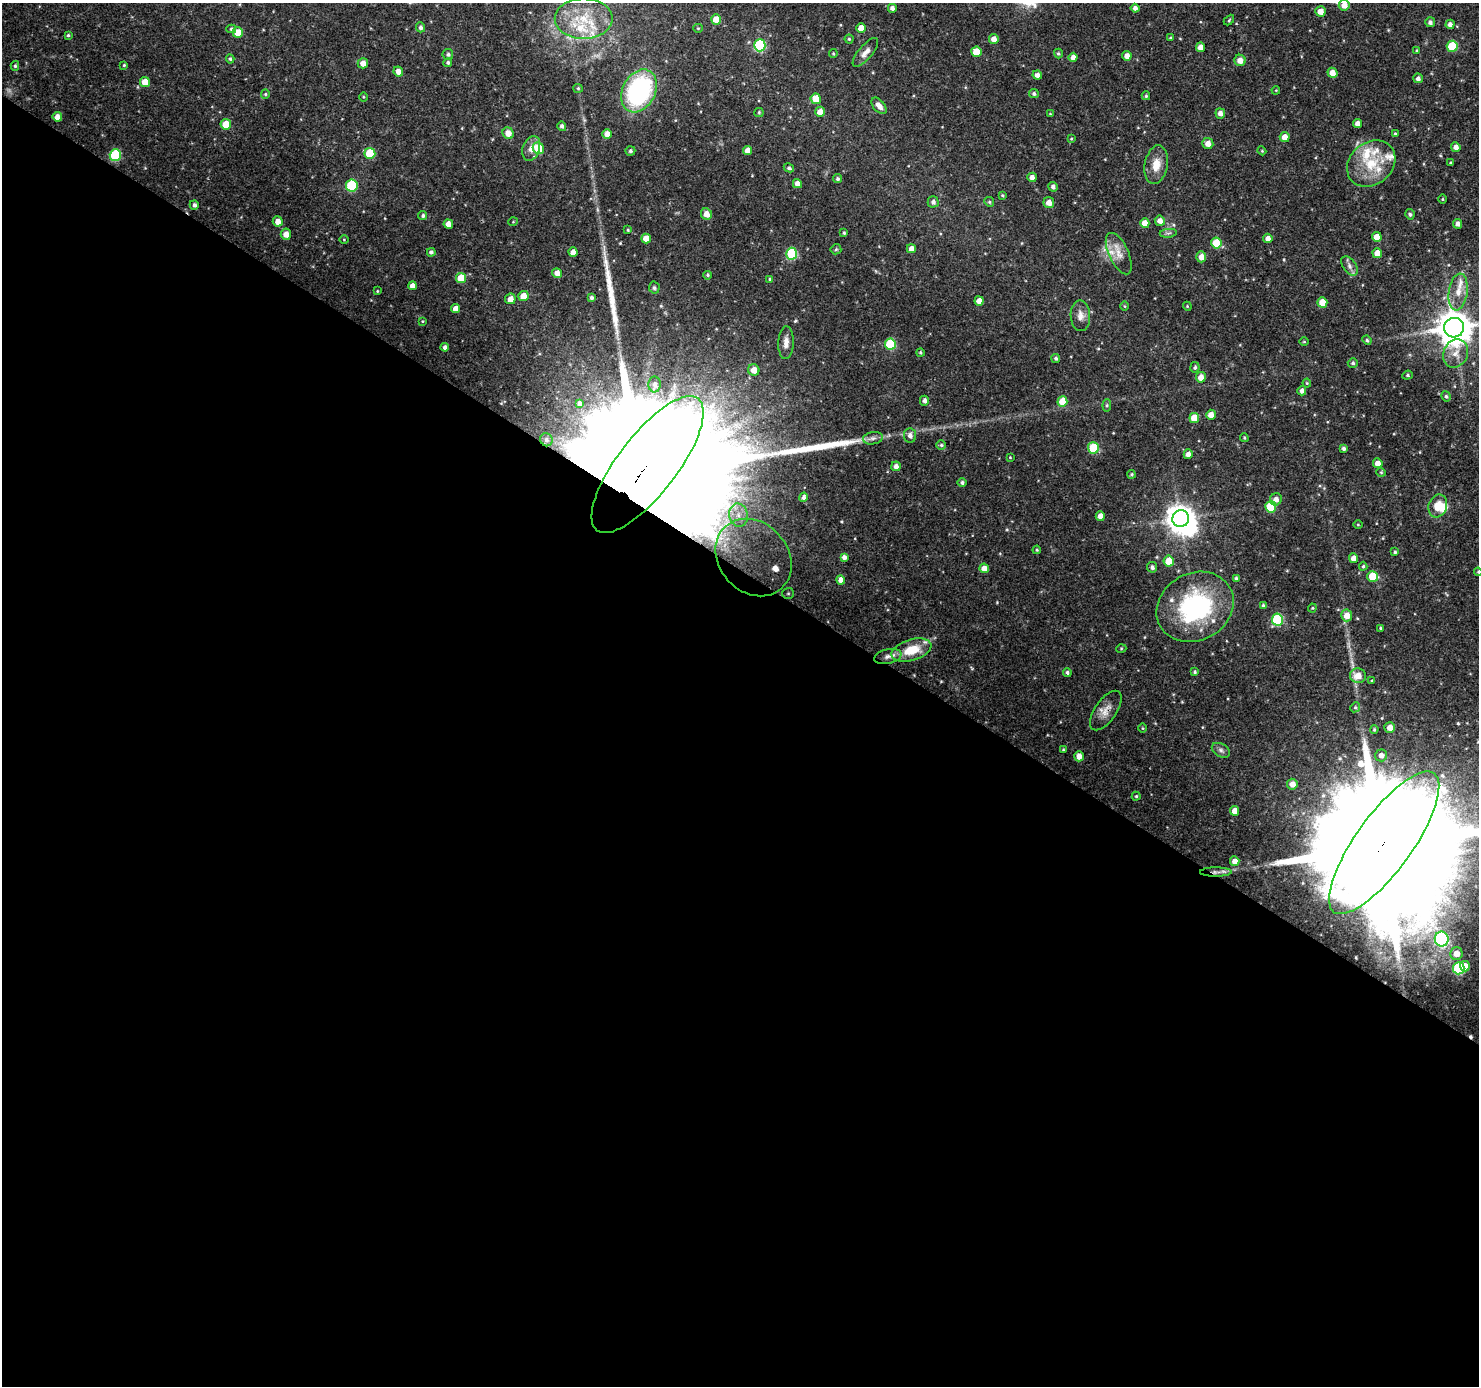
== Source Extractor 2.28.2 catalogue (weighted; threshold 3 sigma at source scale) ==
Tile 14 of 4 x 4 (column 2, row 4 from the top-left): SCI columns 1482-2958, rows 189-1572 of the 5923 x 5981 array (HDU 1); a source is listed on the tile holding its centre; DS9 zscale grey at full resolution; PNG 1481 x 1388 px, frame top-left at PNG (2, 3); each listed source drawn as its Kron ellipse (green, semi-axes under 4 px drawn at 4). Shown black and unused: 59% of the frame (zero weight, under 3 of 4 exposures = <1% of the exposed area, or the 3 px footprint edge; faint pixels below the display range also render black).
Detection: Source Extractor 2.28.2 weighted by HDU 2 'WHT'; one run over the whole footprint, this tile lists its part. Background 0.0397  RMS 0.0025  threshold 0.0113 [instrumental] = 3 sigma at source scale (4.5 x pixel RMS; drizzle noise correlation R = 1.50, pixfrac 1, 0.0396/0.0396 arcsec/px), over >= 5 px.
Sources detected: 238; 1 too faint to see at this stretch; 2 inside a brighter object's white glare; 1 cosmic-ray / hot-pixel residue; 1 long thin detection or spike segment (spike, bleed or trail) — neither listed nor drawn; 9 inside a brighter listed object's ellipse — not listed separately; the other 224 listed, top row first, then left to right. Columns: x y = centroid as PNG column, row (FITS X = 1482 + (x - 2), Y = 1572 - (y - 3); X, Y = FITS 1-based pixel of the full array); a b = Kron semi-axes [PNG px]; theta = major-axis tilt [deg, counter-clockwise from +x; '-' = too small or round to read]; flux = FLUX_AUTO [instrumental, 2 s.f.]
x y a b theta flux
1344 5 5 5 - 2
892 8 4 4 - 1
1135 8 4 4 - 1
1320 11 5 5 - 2.1
584 19 29 20 0 10
716 19 5 5 - 3.3
1229 20 6 3 47 0.32
1430 22 5 5 - 0.76
1450 24 4 4 - 1.1
420 27 5 4 - 0.79
698 28 5 4 - 0.29
861 28 5 4 - 2.4
231 29 5 4 - 0.38
238 33 5 5 - 4.5
68 35 3 3 - 0.29
1170 38 3 3 - 0.24
849 39 4 4 - 0.35
994 39 5 5 - 1.8
760 45 6 5 - 23
1452 46 5 5 - 12
1200 47 5 4 - 1.9
1417 51 4 3 - 0.31
865 52 18 7 50 1.8
976 52 5 5 - 5.3
833 53 4 3 - 0.3
448 54 5 5 - 0.49
1058 54 5 4 - 0.42
1127 56 5 4 - 1.7
1073 57 4 4 - 1.4
230 59 4 4 - 0.41
1240 60 5 5 - 2
448 62 4 4 - 0.49
363 63 5 5 - 2.1
124 65 4 4 - 0.29
15 66 5 4 - 0.38
398 72 5 5 - 1.8
1332 73 5 5 - 2.1
1037 75 4 4 - 1.2
1418 78 5 5 - 0.78
145 82 5 5 - 3.1
578 88 5 4 - 0.3
1276 90 4 3 - 0.2
639 91 22 16 62 38
265 94 4 4 - 0.31
1034 94 5 4 - 0.53
1146 96 4 3 - 0.39
363 97 5 3 - 0.23
816 99 5 5 - 4.7
879 106 9 5 -49 1.5
759 112 4 4 - 0.29
820 112 5 5 - 2.1
1220 113 5 5 - 1.3
1050 114 4 4 - 0.21
57 117 5 4 - 1.9
1358 123 4 4 - 1.4
226 124 5 5 - 4.9
562 126 5 4 - 0.6
508 133 6 5 - 2
1395 133 4 3 - 0.29
607 134 5 4 - 1.9
1285 137 5 5 - 2.2
1071 139 3 3 - 0.24
1208 143 5 5 - 2
1456 147 5 4 - 1.3
531 148 13 8 71 2
538 148 6 5 - 6.6
630 151 5 5 - 0.53
748 151 5 4 - 2
1262 151 4 3 - 0.23
370 153 5 5 - 12
115 155 6 5 - 21
1450 163 4 3 - 0.23
1371 164 26 21 40 9.8
1156 165 19 11 80 3.7
789 168 5 4 - 0.5
1032 177 5 4 - 1.3
838 179 4 4 - 0.52
797 184 4 4 - 1.8
352 185 6 6 - 17
1053 187 5 4 - 0.88
1002 195 4 3 - 0.3
1442 199 5 3 - 0.24
933 202 5 5 - 0.86
989 202 5 4 - 0.35
1049 203 5 5 - 1.7
194 205 5 4 - 0.76
706 214 6 5 - 2
1410 214 5 4 - 0.5
423 216 5 4 - 0.46
278 221 5 5 - 1.9
1160 221 5 5 - 1.6
513 222 5 3 - 0.19
1145 223 5 4 - 2.7
448 224 5 4 - 1.9
1458 224 5 4 - 1.1
628 230 4 3 - 0.26
844 233 3 3 - 0.34
1168 233 9 3 5 0.5
286 234 5 5 - 2.1
1377 237 5 5 - 2.6
1268 238 5 4 - 1.5
646 239 5 5 - 2.9
344 240 5 3 - 0.22
1216 243 5 5 - 7.2
836 249 5 5 - 0.35
911 249 4 4 - 1.8
431 252 4 4 - 0.6
573 252 5 4 - 1.7
1377 253 5 4 - 3.3
792 254 6 5 - 19
1119 254 22 10 -65 3.1
1201 257 5 5 - 2
1349 266 11 6 -55 1.2
557 273 5 5 - 1.8
708 275 4 4 - 0.35
461 278 5 5 - 5.1
769 279 3 3 - 0.25
412 286 4 4 - 1.6
654 288 6 5 - 0.49
377 291 3 3 - 0.23
1458 292 18 9 82 3.2
523 296 5 5 - 3.6
591 298 3 3 - 0.5
510 299 5 5 - 1.8
979 301 4 4 - 1.9
1322 303 5 5 - 4.6
1125 306 5 3 - 0.21
1187 306 4 3 - 0.23
456 309 4 4 - 1.8
1080 316 15 10 -88 1.9
422 321 4 3 - 0.21
1454 328 10 10 - 580
1367 340 5 4 - 0.37
1304 342 5 3 - 0.21
786 343 16 7 87 1.9
890 344 5 5 - 15
445 347 4 4 - 0.89
920 353 4 4 - 0.37
1456 353 14 12 65 2.9
1056 358 4 4 - 0.5
1353 363 5 4 - 0.46
1195 367 5 4 - 0.55
754 370 6 5 - 2.7
1407 375 5 4 - 0.35
1201 377 5 5 - 2.4
1307 383 4 4 - 0.26
655 384 8 6 -89 1
1302 391 5 4 - 0.87
1446 396 5 4 - 0.5
924 401 5 4 - 0.92
1062 401 5 5 - 4.4
579 404 3 3 - 0.52
1107 405 6 4 84 0.38
1211 415 5 5 - 2.1
1194 418 5 5 - 3.3
910 435 7 6 - 1.1
873 438 10 6 10 0.95
1244 438 4 3 - 0.31
546 440 6 6 - 0.65
941 445 4 4 - 0.41
1093 448 5 5 - 13
1344 449 4 4 - 0.66
1188 454 5 4 - 1.3
1010 457 3 3 - 0.21
1378 463 5 4 - 1.9
648 465 83 29 52 34000
896 466 5 5 - 1.3
1381 472 5 4 - 0.29
1132 474 4 4 - 0.38
962 483 4 4 - 0.58
804 497 4 4 - 0.73
1276 499 6 5 - 1.4
1438 506 11 9 70 3.5
1271 507 5 5 - 12
739 515 12 9 -77 2.8
1100 516 5 4 - 1.8
1181 519 8 8 - 300
1358 525 4 3 - 0.22
1037 550 4 4 - 0.28
1395 552 4 4 - 0.38
753 557 42 34 -48 29
844 557 4 4 - 0.96
1354 558 5 4 - 1.8
1169 561 5 5 - 4.2
1363 566 4 4 - 0.34
1152 567 5 5 - 0.76
984 568 5 4 - 2.3
1478 572 4 3 - 0.27
1373 576 5 5 - 6.8
1236 578 4 4 - 0.47
841 580 4 4 - 2
788 593 6 5 - 0.53
1263 605 4 4 - 0.31
1195 607 40 33 30 33
1312 608 4 4 - 0.25
1347 615 6 5 - 2.2
1277 619 6 5 - 20
1380 628 3 3 - 0.26
1121 649 5 3 - 0.23
911 650 20 10 16 7.3
888 656 14 7 12 1.7
1195 672 4 4 - 0.37
1067 673 4 4 - 0.53
1358 676 8 7 - 3
1372 681 4 4 - 0.3
1355 707 5 4 - 0.39
1106 711 23 10 55 2.7
1142 728 4 3 - 0.22
1390 728 5 5 - 1.8
1374 730 4 3 - 0.33
1063 750 4 3 - 0.25
1221 750 10 6 -30 0.87
1381 755 6 6 - 1.3
1079 756 5 4 - 1.9
1292 784 5 5 - 2
1136 796 4 4 - 0.33
1235 811 5 4 - 2.1
1384 843 85 28 54 23000
1235 861 5 4 - 1.9
1216 872 16 4 0 1.2
1442 939 7 7 - 30
1456 954 6 6 - 2.4
1465 966 5 5 - 2.5
1459 968 6 5 - 21
Overlapping masked pixels (flux is a lower limit): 7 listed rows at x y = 648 465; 753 557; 1106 711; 1384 843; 1216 872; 1465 966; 1459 968
Isophote crosses this tile's border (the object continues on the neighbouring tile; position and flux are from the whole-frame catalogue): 4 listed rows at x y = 1344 5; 1454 328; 1478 572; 1384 843